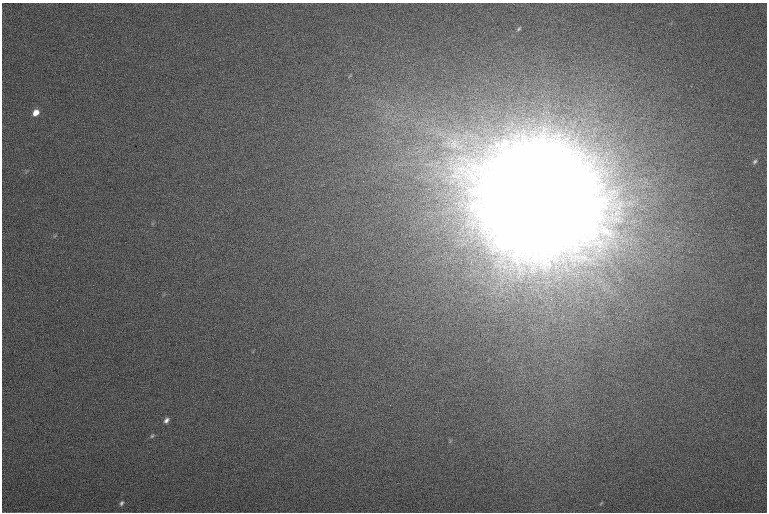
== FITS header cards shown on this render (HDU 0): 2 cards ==
NAXIS1  =                 1530 /
NAXIS2  =                 1020 /

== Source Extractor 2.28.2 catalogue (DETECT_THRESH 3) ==
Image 1530 x 1020 px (HDU 0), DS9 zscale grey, zoomed out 1/2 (1 PNG px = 2 x 2 image px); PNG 769 x 514 px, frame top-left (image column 2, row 1019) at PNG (2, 3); no overlay
Background 170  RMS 11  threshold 33.2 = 3 sigma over >= 5 px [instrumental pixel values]
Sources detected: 16; all 16 listed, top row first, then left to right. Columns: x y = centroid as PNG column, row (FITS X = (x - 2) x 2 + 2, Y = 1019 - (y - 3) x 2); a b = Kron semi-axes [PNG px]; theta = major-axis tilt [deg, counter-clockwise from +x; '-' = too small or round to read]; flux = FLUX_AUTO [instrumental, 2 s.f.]
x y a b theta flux
518 29 8 4 53 4.9e+03
36 113 8 6 44 2.6e+04
505 143 11 8 51 2.5e+04
452 144 16 8 56 3.1e+04
755 161 6 4 47 6.0e+03
26 171 8 3 46 3.0e+03
539 188 57 25 90 8.2e+07
604 230 24 12 -32 6.0e+04
55 236 6 3 47 2.6e+03
164 294 5 3 - 2.8e+03
253 351 6 1 45 1.7e+03
166 420 7 5 47 9.3e+03
152 436 6 4 55 4.4e+03
450 441 7 2 46 2.2e+03
121 503 7 4 52 6.3e+03
601 503 7 3 47 2.6e+03